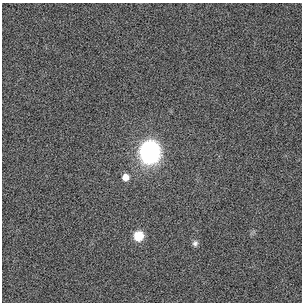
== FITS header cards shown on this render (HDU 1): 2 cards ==
NAXIS1  =                  300 / length of data axis 1
NAXIS2  =                  300 / length of data axis 2

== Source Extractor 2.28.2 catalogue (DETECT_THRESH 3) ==
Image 300 x 300 px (HDU 1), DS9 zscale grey, 1 PNG px = 1 image px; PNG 304 x 304 px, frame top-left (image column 1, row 300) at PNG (2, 3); no overlay
Background 10.6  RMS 0.56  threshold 1.68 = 3 sigma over >= 5 px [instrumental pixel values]
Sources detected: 4; all 4 listed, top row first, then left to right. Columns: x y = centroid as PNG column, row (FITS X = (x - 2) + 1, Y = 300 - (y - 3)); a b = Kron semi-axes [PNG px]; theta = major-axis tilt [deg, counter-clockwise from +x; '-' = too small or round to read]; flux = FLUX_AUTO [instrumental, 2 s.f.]
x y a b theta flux
150 151 9 8 - 50000
125 177 7 6 - 350
138 236 11 11 - 630
195 243 8 7 - 120